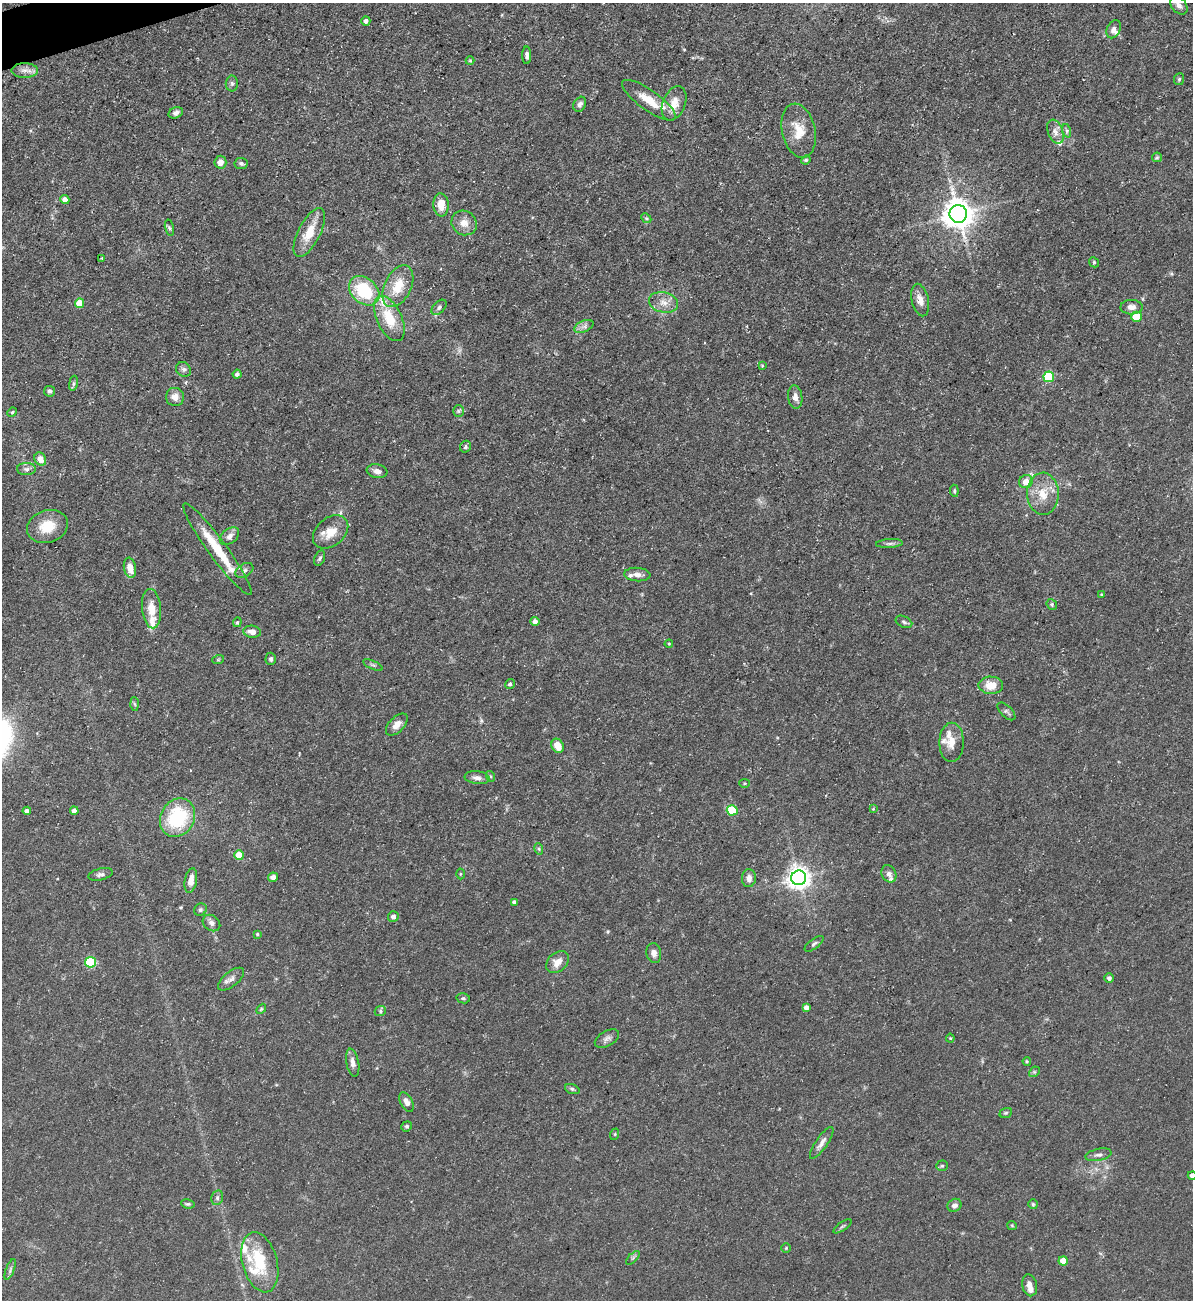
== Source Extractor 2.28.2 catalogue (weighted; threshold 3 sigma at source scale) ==
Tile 11 of 4 x 4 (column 3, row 3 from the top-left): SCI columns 2526-3716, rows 1299-2596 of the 5172 x 5191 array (HDU 1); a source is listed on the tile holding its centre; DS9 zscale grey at full resolution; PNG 1195 x 1302 px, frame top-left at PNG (2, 3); each listed source drawn as its Kron ellipse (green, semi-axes under 4 px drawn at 4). Shown black and unused: <1% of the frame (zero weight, under 3 of 5 exposures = <1% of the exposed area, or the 3 px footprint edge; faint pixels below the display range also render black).
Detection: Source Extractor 2.28.2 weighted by HDU 2 'WHT'; one run over the whole footprint, this tile lists its part. Background 0.0757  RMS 0.0041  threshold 0.0185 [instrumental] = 3 sigma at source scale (4.5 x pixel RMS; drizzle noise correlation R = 1.50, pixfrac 1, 0.05/0.05 arcsec/px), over >= 5 px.
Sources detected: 156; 16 inside a brighter listed object's ellipse — not listed separately; the other 140 listed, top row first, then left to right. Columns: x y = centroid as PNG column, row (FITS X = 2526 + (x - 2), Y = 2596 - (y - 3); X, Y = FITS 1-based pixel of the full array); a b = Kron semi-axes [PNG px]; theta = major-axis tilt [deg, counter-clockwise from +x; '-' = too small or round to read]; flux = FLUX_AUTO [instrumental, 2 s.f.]
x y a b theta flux
1179 5 10 7 -49 2
366 21 4 4 - 1.4
1114 29 9 6 66 1.8
527 55 9 4 -90 1.3
470 61 4 4 - 0.53
25 70 13 7 1 2.5
1179 79 6 5 - 0.68
232 83 8 6 -89 0.9
649 100 32 10 -35 8.6
674 103 18 11 68 5.5
580 104 8 6 61 1.3
176 113 7 5 22 1.3
799 131 27 16 -77 9.3
1067 131 7 4 -72 0.84
1055 132 12 7 -69 2.6
1157 157 5 4 - 0.56
806 160 5 4 - 0.52
220 162 6 6 - 3
241 163 6 5 - 1
65 199 4 4 - 2.9
441 205 11 7 -86 5.5
958 214 9 8 - 610
646 218 5 4 - 0.62
464 223 13 12 - 4.1
169 228 8 3 -76 0.67
309 232 27 11 63 9.3
102 258 2 2 - 0.25
1094 262 5 4 - 0.57
398 286 22 13 64 10
364 291 17 12 -41 22
920 300 16 8 -77 3.4
664 302 15 10 -14 4.1
79 303 5 4 - 7.6
439 307 9 5 45 1.1
1131 307 11 7 1 2.6
1137 317 5 5 - 14
389 318 24 12 -64 13
584 326 10 5 23 1.6
762 366 4 3 - 0.38
183 369 8 7 - 1.3
237 374 4 4 - 1.3
1049 377 5 5 - 26
73 383 8 4 81 0.76
49 391 5 5 - 0.88
175 397 9 9 - 3.3
795 397 12 7 -83 2.7
458 411 6 5 - 0.78
12 412 5 4 - 0.58
465 447 6 5 - 0.88
40 459 7 5 -58 3.3
26 469 9 6 -1 1.4
377 471 10 6 -9 2.2
1026 482 7 6 - 3.6
954 491 6 4 -83 0.55
1043 494 21 16 -89 8.5
47 527 21 16 19 9.2
331 532 20 14 40 6.9
229 536 11 7 38 2.2
889 543 13 4 3 1.2
217 549 56 9 -54 16
320 558 8 5 67 0.88
130 568 10 6 -79 3.8
244 570 10 6 32 1.4
637 574 13 6 -3 2
1102 594 4 3 - 0.47
1052 604 6 5 - 0.68
151 609 20 9 -85 5.7
535 621 4 4 - 2
237 622 5 4 - 0.52
904 622 9 5 -25 0.91
252 632 9 6 -7 3
669 644 4 4 - 0.38
271 659 6 5 - 1.1
218 660 6 4 19 0.45
373 665 11 3 -25 0.7
510 684 5 4 - 0.87
991 685 12 8 -2 6.5
134 704 6 4 -86 0.75
1006 711 11 5 -44 1.1
397 725 13 7 46 3.4
951 742 20 12 90 4.8
558 746 7 6 - 5.4
490 776 5 3 - 0.44
477 778 12 6 -7 2
745 783 5 4 - 0.48
873 809 4 3 - 0.33
732 810 5 5 - 19
27 811 4 4 - 2.1
74 811 4 4 - 2.6
177 818 20 16 59 29
539 849 6 3 -72 0.59
239 855 5 5 - 10
100 874 12 6 13 1.4
460 874 5 3 - 0.44
889 874 9 7 -64 1.9
273 877 5 4 - 2.3
749 878 9 7 84 2.4
799 878 7 7 - 330
191 880 12 6 79 3.8
514 902 4 4 - 1.2
200 910 6 6 - 0.92
393 916 5 5 - 1.5
211 923 9 7 -37 1.6
257 934 4 4 - 0.51
814 944 11 5 37 1
654 953 10 7 -81 2.1
90 962 5 5 - 37
557 962 13 9 42 4.2
1109 978 4 4 - 1.4
231 979 16 7 39 2.1
463 998 7 5 -12 0.69
806 1007 4 4 - 2.2
261 1009 6 3 46 0.49
380 1011 6 5 - 0.68
950 1038 4 4 - 0.38
607 1039 13 7 31 1.8
1027 1061 4 3 - 0.43
353 1063 14 6 -79 2.3
1034 1072 6 4 43 0.61
572 1089 7 4 -21 0.77
407 1102 10 6 -61 2.3
1006 1113 6 5 - 0.64
407 1126 5 5 - 0.62
615 1134 6 3 72 0.48
822 1143 19 6 55 2.4
1098 1155 13 6 12 1.6
942 1166 6 5 - 0.62
1192 1175 4 4 - 1.9
217 1198 7 5 76 1
188 1204 7 4 -8 0.72
1033 1204 5 5 - 0.58
955 1205 7 6 - 1.7
1012 1225 5 4 - 0.45
842 1226 10 2 35 0.66
786 1248 5 4 - 0.47
633 1258 8 3 45 0.63
1063 1261 4 4 - 6.9
260 1262 31 17 -75 16
10 1269 11 4 68 1.1
1030 1285 11 7 -78 2.3
Isophote crosses this tile's border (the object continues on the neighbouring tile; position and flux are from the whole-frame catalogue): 1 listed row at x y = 1192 1175